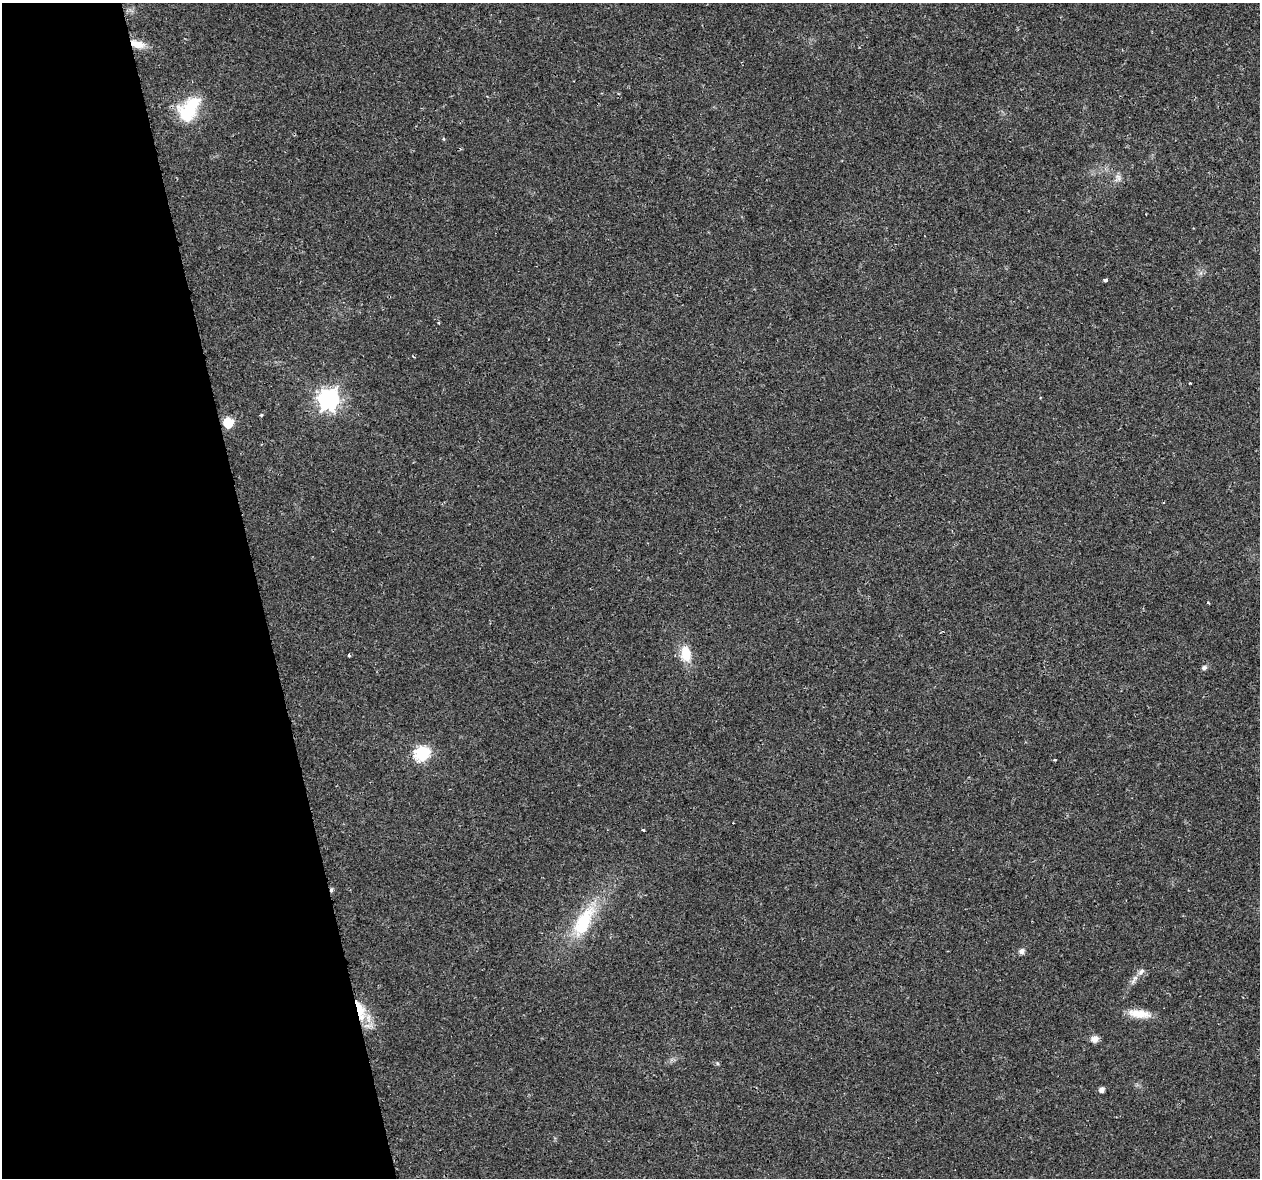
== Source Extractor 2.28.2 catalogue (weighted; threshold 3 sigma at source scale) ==
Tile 5 of 4 x 4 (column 1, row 2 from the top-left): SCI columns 12-1269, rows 2438-3613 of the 5057 x 4923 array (HDU 1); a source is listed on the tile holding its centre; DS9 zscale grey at full resolution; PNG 1262 x 1180 px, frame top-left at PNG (2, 3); no overlay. Shown black and unused: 20% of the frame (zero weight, under 2 of 3 exposures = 3% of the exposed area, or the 3 px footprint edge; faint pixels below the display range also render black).
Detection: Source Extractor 2.28.2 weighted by HDU 2 'WHT'; one run over the whole footprint, this tile lists its part. Background 0.0296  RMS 0.0032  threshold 0.0145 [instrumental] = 3 sigma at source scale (4.5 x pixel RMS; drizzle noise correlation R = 1.50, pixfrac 1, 0.0396/0.0396 arcsec/px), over >= 5 px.
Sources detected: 26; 2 cosmic-ray / hot-pixel residue — not listed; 1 inside a brighter listed object's ellipse — not listed separately; the other 23 listed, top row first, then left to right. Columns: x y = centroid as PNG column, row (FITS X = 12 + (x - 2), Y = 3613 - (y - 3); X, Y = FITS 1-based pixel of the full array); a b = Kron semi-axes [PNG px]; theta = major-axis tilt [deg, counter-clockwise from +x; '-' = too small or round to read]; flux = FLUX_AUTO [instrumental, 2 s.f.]
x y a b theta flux
137 44 20 9 -14 3.9
188 110 34 20 54 15
443 139 4 4 - 0.35
1118 177 10 5 -62 1.1
1105 280 4 4 - 1
328 399 8 8 - 170
261 415 4 3 - 0.49
228 423 6 6 - 17
1208 602 4 3 - 0.33
686 653 21 14 -81 6.2
349 655 3 3 - 0.88
1204 667 8 6 12 0.76
422 753 7 7 - 54
1055 759 3 3 - 0.94
643 830 4 3 - 0.33
583 921 48 19 61 18
1022 951 7 6 - 1.2
1134 980 16 5 56 1.6
360 1010 32 11 -72 8.5
1139 1014 29 10 -7 5
1095 1039 9 7 15 1.8
717 1063 5 4 - 0.44
1102 1090 5 4 - 1.5
Overlapping masked pixels (flux is a lower limit): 2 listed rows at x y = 137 44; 360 1010